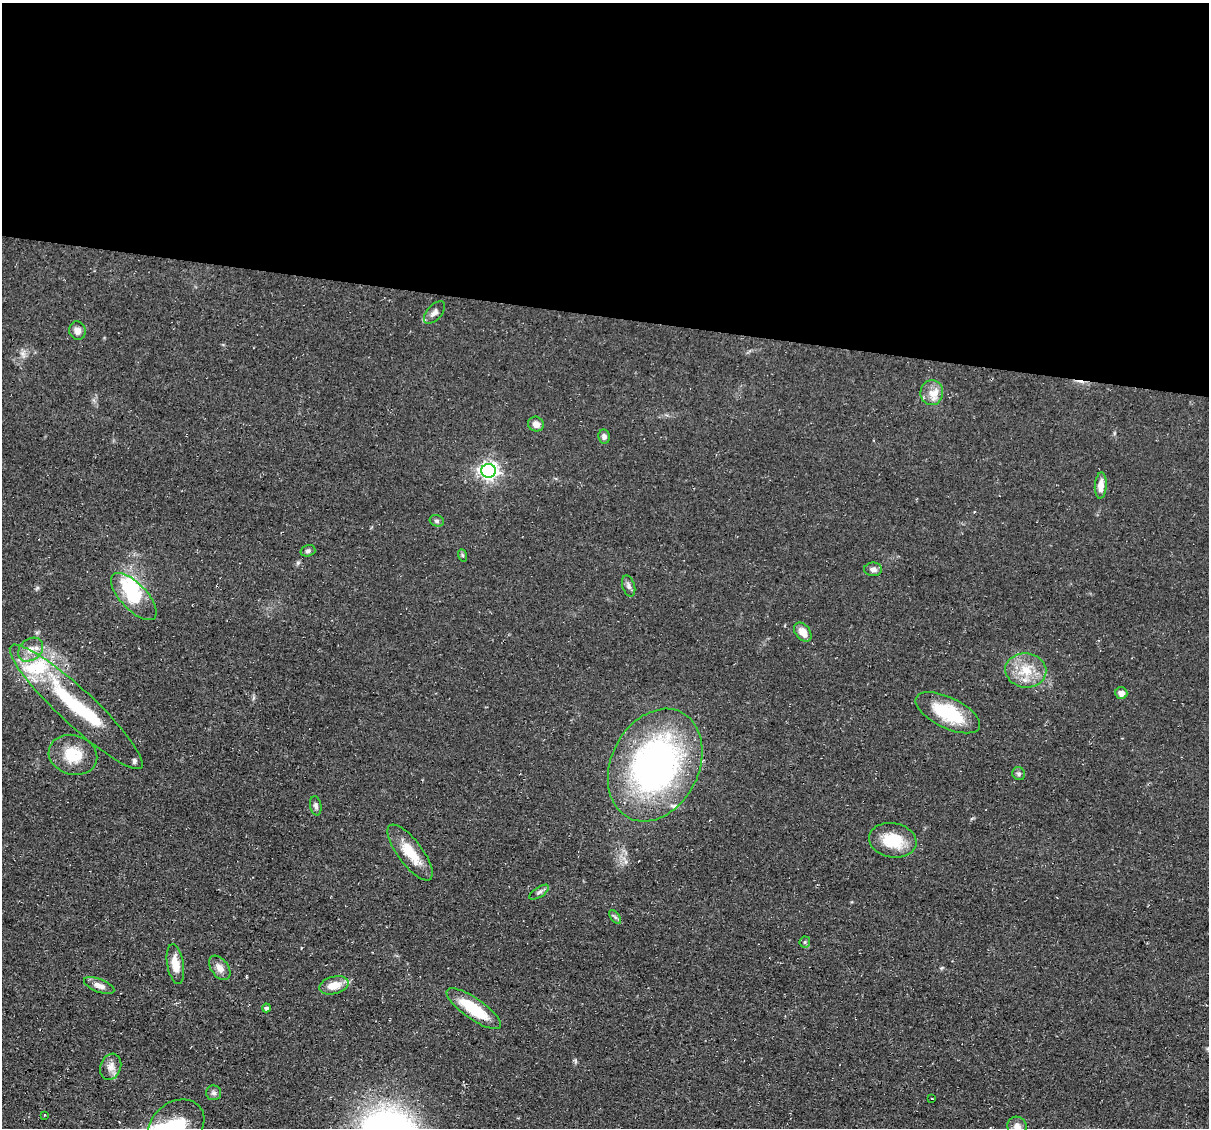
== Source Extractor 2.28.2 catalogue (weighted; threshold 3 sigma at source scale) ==
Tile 3 of 4 x 4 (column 3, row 1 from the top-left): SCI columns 2415-3621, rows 3610-4735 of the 4832 x 4851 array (HDU 1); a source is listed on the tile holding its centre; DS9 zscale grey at full resolution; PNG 1211 x 1130 px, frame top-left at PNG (2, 3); each listed source drawn as its Kron ellipse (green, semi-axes under 4 px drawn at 4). Shown black and unused: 28% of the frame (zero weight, under 3 of 4 exposures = <1% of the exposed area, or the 3 px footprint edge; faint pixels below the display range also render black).
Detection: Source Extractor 2.28.2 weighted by HDU 2 'WHT'; one run over the whole footprint, this tile lists its part. Background 0.0753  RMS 0.0077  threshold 0.0345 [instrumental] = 3 sigma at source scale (4.5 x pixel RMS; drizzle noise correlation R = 1.50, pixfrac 1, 0.05/0.05 arcsec/px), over >= 5 px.
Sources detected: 47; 1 inside a brighter object's white glare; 2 cosmic-ray / hot-pixel residue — neither listed nor drawn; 4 inside a brighter listed object's ellipse — not listed separately; the other 40 listed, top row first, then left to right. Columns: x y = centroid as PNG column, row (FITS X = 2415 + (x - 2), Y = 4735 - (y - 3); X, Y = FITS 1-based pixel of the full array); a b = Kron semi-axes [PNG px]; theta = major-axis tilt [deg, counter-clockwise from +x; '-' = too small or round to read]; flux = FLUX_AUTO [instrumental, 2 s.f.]
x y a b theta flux
434 313 13 7 49 3.5
77 331 9 8 - 4.2
932 393 12 11 - 7
536 424 8 7 - 4.9
604 436 7 6 - 2.5
489 471 7 7 - 310
1101 485 13 6 86 7.1
437 521 7 5 -15 1.5
308 551 7 5 17 1.9
462 555 6 4 -70 1
873 569 9 7 -2 3.3
629 586 11 6 -73 2.4
134 596 30 13 -47 35
803 632 10 7 -51 7
31 650 14 10 41 8.1
1026 670 20 17 -8 19
1121 693 6 6 - 4.2
76 707 89 17 -43 78
948 713 35 15 -26 38
73 755 24 19 -16 21
655 765 59 44 63 250
1019 774 7 6 - 1.7
316 806 10 5 -80 2.1
893 840 24 17 -11 25
410 852 33 12 -53 19
539 892 11 5 33 2.2
615 917 8 4 -53 1.5
805 942 5 5 - 1.2
175 964 20 8 -81 11
220 968 14 8 -53 5.6
99 985 16 6 -21 5.2
334 985 15 8 15 11
266 1008 4 4 - 1.7
474 1009 32 10 -35 33
111 1067 13 10 69 5.7
214 1093 7 7 - 2.2
932 1099 3 2 - 1.2
44 1115 3 2 - 0.87
176 1125 30 23 34 34
1017 1126 10 9 - 5.1
Isophote crosses this tile's border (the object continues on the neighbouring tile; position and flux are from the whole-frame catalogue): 2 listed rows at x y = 176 1125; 1017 1126